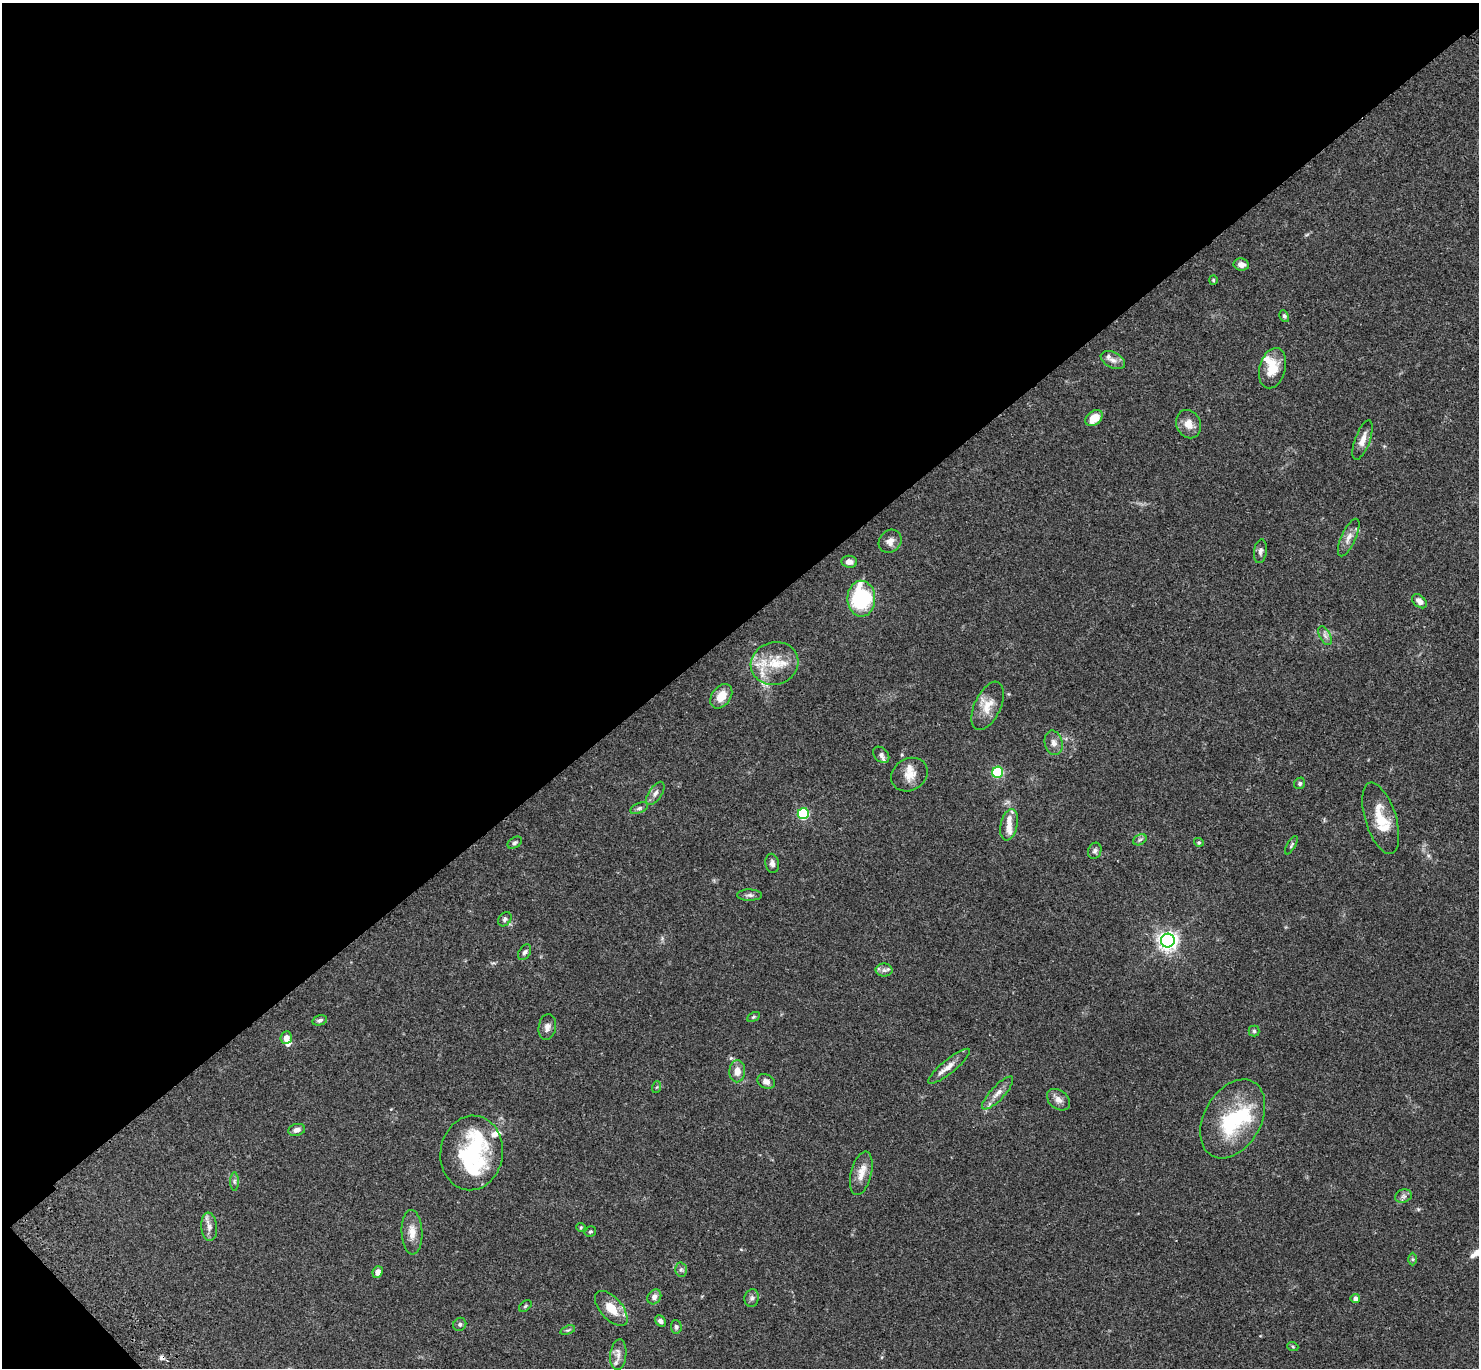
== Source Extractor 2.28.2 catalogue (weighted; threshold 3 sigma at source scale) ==
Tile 5 of 4 x 4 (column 1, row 2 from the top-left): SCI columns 102-1578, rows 3116-4481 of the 6110 x 6090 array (HDU 1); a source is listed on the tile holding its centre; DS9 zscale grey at full resolution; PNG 1481 x 1370 px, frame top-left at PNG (2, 3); each listed source drawn as its Kron ellipse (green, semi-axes under 4 px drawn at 4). Shown black and unused: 46% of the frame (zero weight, under 3 of 4 exposures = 6% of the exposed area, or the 3 px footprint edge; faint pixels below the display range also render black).
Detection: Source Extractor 2.28.2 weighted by HDU 2 'WHT'; one run over the whole footprint, this tile lists its part. Background 0.0588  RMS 0.0052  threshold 0.0236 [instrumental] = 3 sigma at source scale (4.5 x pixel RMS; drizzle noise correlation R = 1.50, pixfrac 1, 0.05/0.05 arcsec/px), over >= 5 px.
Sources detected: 89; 4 inside a brighter object's white glare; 1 cosmic-ray / hot-pixel residue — neither listed nor drawn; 10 inside a brighter listed object's ellipse — not listed separately; the other 74 listed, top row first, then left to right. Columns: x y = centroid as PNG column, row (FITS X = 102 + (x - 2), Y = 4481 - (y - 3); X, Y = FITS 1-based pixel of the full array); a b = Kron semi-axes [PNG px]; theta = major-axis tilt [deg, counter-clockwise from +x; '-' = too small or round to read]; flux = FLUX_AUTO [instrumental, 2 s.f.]
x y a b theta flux
1241 265 8 6 -9 3.1
1213 280 4 4 - 0.52
1284 316 6 4 -61 0.99
1113 360 13 7 -28 2.7
1273 368 20 13 74 11
1094 418 9 7 41 7.5
1188 424 14 12 -66 5.4
1363 440 21 7 70 4.7
1349 537 20 7 65 4
890 541 12 10 46 3.6
1260 551 12 6 82 1.8
849 562 8 6 -5 3.4
861 599 18 14 -88 44
1419 601 8 5 -40 2.9
1325 636 10 5 -63 1.8
775 663 24 21 17 15
721 696 13 9 54 6.7
988 706 26 13 65 8.4
1054 743 12 9 -77 2.8
881 755 9 6 -46 1.5
998 772 6 5 - 41
909 775 19 16 32 6.8
1300 783 6 5 - 0.98
655 793 13 6 56 2.4
639 808 9 5 24 1.3
803 814 6 5 - 47
1381 818 37 15 -72 14
1009 825 16 8 77 3.7
1140 840 7 5 30 1.2
1199 842 5 4 - 0.65
515 843 8 5 31 1.1
1291 845 10 4 60 0.89
1095 851 8 6 69 1.4
772 863 9 7 -81 2
749 895 12 5 -1 1.7
505 919 8 6 48 1.4
1168 941 7 7 - 270
525 952 8 5 56 1.4
884 970 8 6 0 1.8
753 1017 7 4 27 0.71
320 1020 8 5 14 1.4
547 1027 13 8 81 2.9
1254 1031 5 5 - 0.86
286 1038 6 5 - 3.5
949 1066 26 6 39 4.8
737 1071 11 8 89 4.6
766 1081 9 6 -28 2.3
657 1087 6 4 70 0.56
998 1093 21 7 47 4.2
1058 1100 13 9 -38 3.1
1233 1119 42 28 60 40
297 1130 9 6 15 2.2
472 1153 37 31 82 50
861 1173 22 10 76 6
234 1181 9 4 -90 1.1
1403 1196 9 6 20 1.7
209 1227 14 8 -84 3.2
581 1227 4 4 - 0.55
412 1232 22 10 -87 5.9
590 1232 6 4 34 0.73
1413 1259 6 4 -89 0.75
681 1269 7 6 - 1.3
378 1272 6 5 - 3.2
654 1297 8 6 52 2.3
752 1298 9 7 79 1.6
1355 1299 5 5 - 2.1
525 1306 7 4 37 0.77
611 1308 21 11 -49 9.9
660 1321 6 5 - 1.5
460 1324 7 6 - 1.2
676 1327 7 5 -84 1.2
568 1330 8 4 18 0.87
1293 1347 6 3 -20 0.6
618 1355 15 8 83 3.5